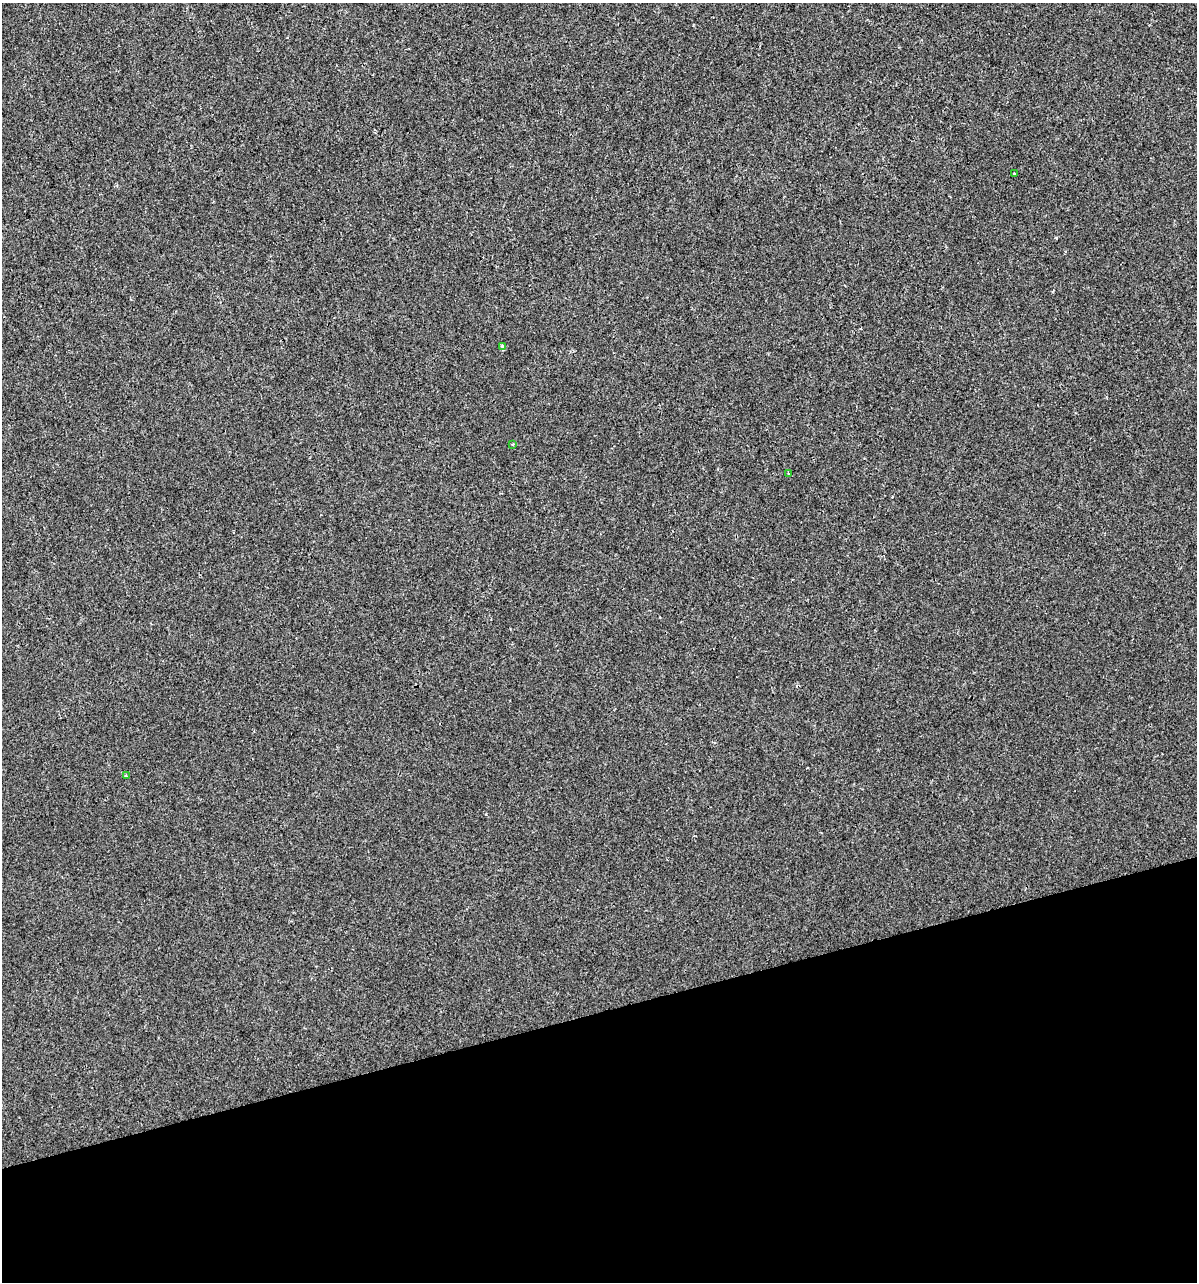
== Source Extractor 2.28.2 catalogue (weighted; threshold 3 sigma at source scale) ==
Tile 14 of 4 x 4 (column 2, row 4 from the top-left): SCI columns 1290-2484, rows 1-1280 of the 4919 x 5122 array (HDU 1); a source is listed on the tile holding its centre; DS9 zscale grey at full resolution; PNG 1199 x 1284 px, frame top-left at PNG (2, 3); each listed source drawn as its Kron ellipse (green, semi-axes under 4 px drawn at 4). Shown black and unused: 21% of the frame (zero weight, under 2 of 3 exposures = <1% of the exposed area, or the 3 px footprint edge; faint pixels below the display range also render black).
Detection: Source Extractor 2.28.2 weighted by HDU 2 'WHT'; one run over the whole footprint, this tile lists its part. Background 1.48e-04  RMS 0.0042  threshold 0.019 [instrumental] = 3 sigma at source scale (4.5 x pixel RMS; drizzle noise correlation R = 1.50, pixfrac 1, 0.0396/0.0396 arcsec/px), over >= 5 px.
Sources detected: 6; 1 cosmic-ray / hot-pixel residue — neither listed nor drawn; the other 5 listed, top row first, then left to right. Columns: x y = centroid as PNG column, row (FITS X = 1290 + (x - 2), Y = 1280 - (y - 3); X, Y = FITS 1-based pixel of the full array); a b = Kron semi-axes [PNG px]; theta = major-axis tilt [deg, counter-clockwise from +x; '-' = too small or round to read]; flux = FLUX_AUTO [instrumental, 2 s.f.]
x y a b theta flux
1014 174 3 2 - 0.51
502 346 3 3 - 1.2
512 444 3 3 - 0.41
788 474 4 2 - 0.38
126 776 4 4 - 0.49